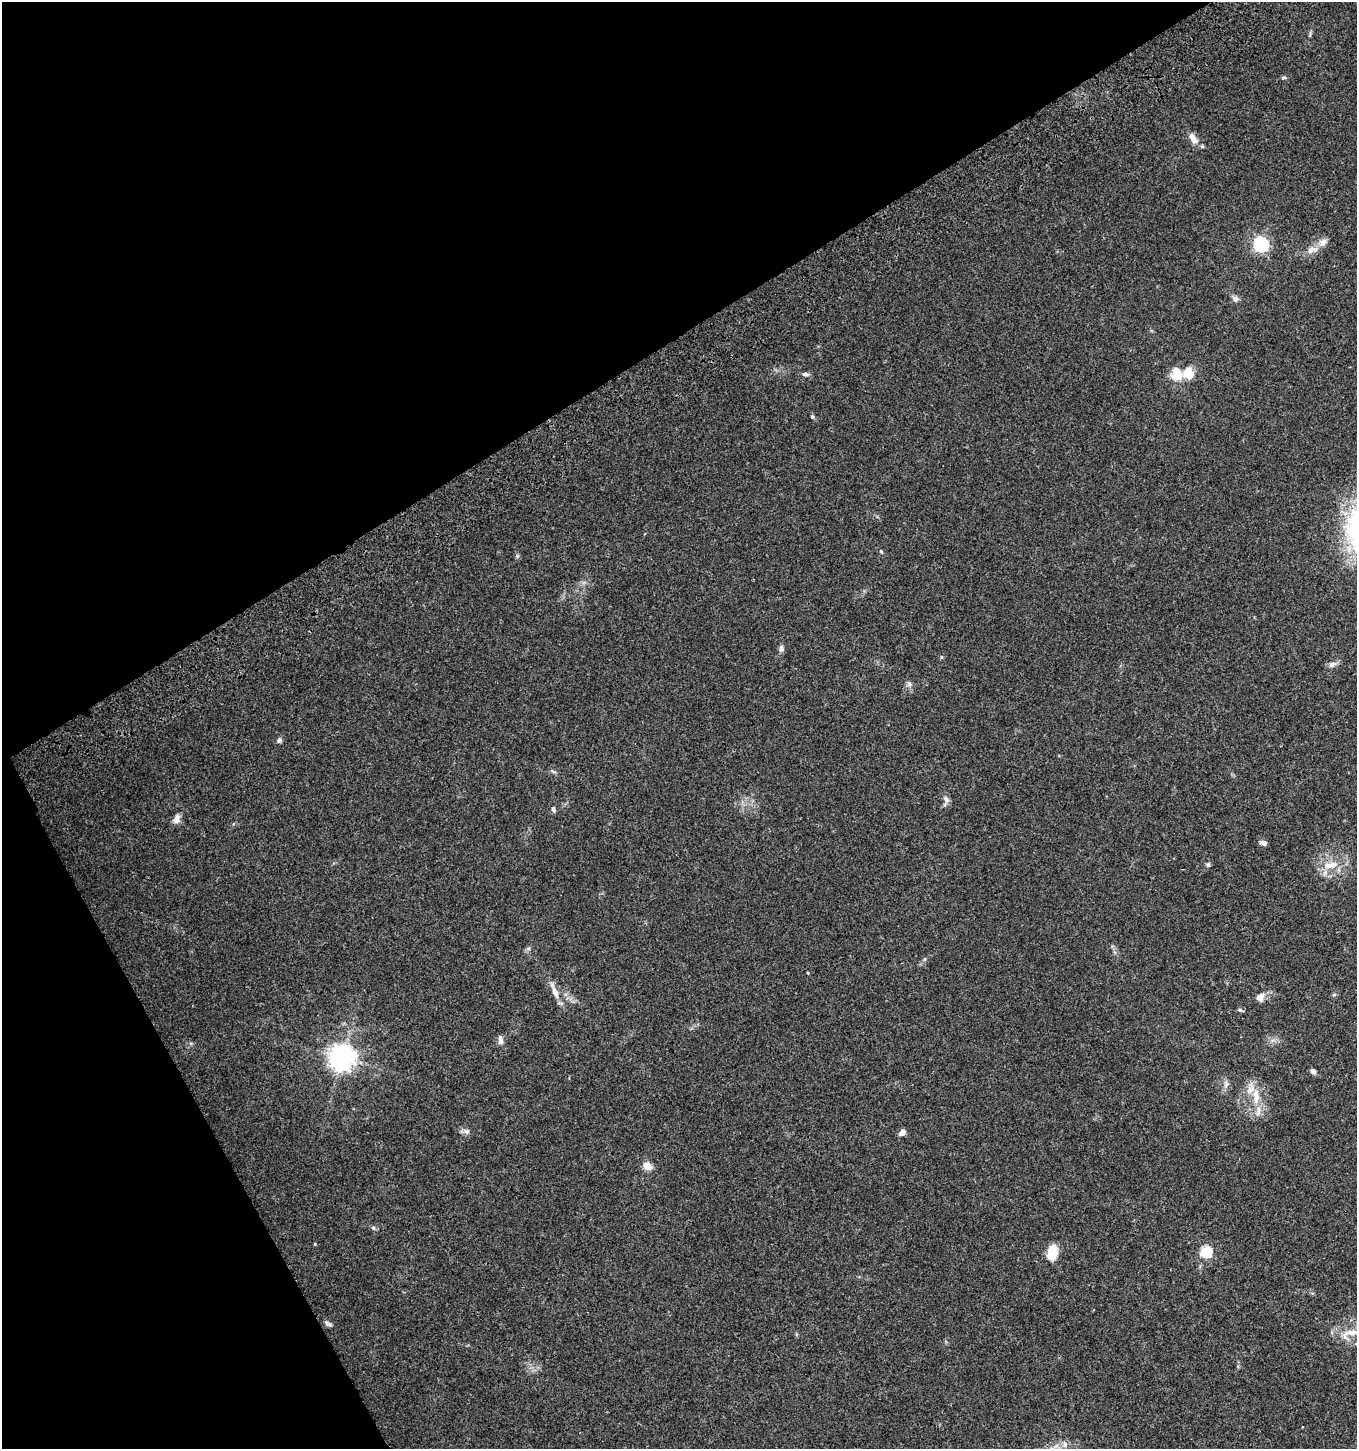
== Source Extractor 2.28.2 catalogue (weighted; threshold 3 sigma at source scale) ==
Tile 5 of 4 x 4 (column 1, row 2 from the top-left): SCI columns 178-1532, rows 3004-4450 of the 5835 x 6003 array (HDU 1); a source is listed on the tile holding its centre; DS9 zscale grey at full resolution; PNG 1359 x 1451 px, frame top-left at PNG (2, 2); no overlay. Shown black and unused: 30% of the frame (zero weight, under 3 of 4 exposures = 6% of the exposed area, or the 3 px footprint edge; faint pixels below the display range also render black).
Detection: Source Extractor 2.28.2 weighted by HDU 2 'WHT'; one run over the whole footprint, this tile lists its part. Background 0.0349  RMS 0.0033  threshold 0.0149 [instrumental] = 3 sigma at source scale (4.5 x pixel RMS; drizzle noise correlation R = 1.50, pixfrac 1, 0.0396/0.0396 arcsec/px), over >= 5 px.
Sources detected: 42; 4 inside a brighter listed object's ellipse — not listed separately; the other 38 listed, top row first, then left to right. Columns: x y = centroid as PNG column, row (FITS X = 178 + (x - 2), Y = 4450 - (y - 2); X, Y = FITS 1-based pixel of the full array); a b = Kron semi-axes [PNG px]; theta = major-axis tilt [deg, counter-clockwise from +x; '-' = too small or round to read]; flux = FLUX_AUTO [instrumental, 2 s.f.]
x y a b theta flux
1283 78 6 5 - 0.57
1193 138 16 8 -56 2.8
1261 244 7 6 - 54
1312 250 18 9 15 2.9
1235 299 8 7 - 1.2
805 374 9 5 4 0.89
1177 374 16 13 -87 6.1
812 417 6 4 -69 0.49
881 551 5 4 - 0.4
781 649 9 6 85 1.1
941 657 6 4 -89 0.36
1333 664 11 7 28 1.4
909 684 7 6 - 0.87
279 740 6 6 - 0.85
553 771 8 3 -45 0.53
946 799 10 6 -59 1.3
553 809 7 5 -71 0.74
176 819 12 7 73 2
1263 843 7 5 -19 1.4
1333 864 14 8 15 3.4
1208 865 6 5 - 0.67
529 948 6 5 - 0.62
555 991 25 7 -67 3.3
1260 997 12 10 68 2.2
500 1040 12 6 -87 1.5
342 1058 8 8 - 340
1313 1071 6 5 - 1.1
1226 1084 10 7 67 1.3
1256 1096 24 9 -89 5.4
466 1131 11 6 -7 1.1
902 1132 8 6 54 1.6
647 1166 5 5 - 8.1
373 1228 6 5 - 0.6
1206 1252 6 6 - 24
1052 1253 12 7 79 10
330 1325 7 6 - 0.86
1352 1332 27 11 10 6.4
1065 1444 9 4 -90 1
Isophote crosses this tile's border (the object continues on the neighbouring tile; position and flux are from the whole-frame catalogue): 1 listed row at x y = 1352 1332
Unlisted compact peaks at least as high as the median listed source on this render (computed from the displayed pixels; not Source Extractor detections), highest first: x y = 1240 1010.